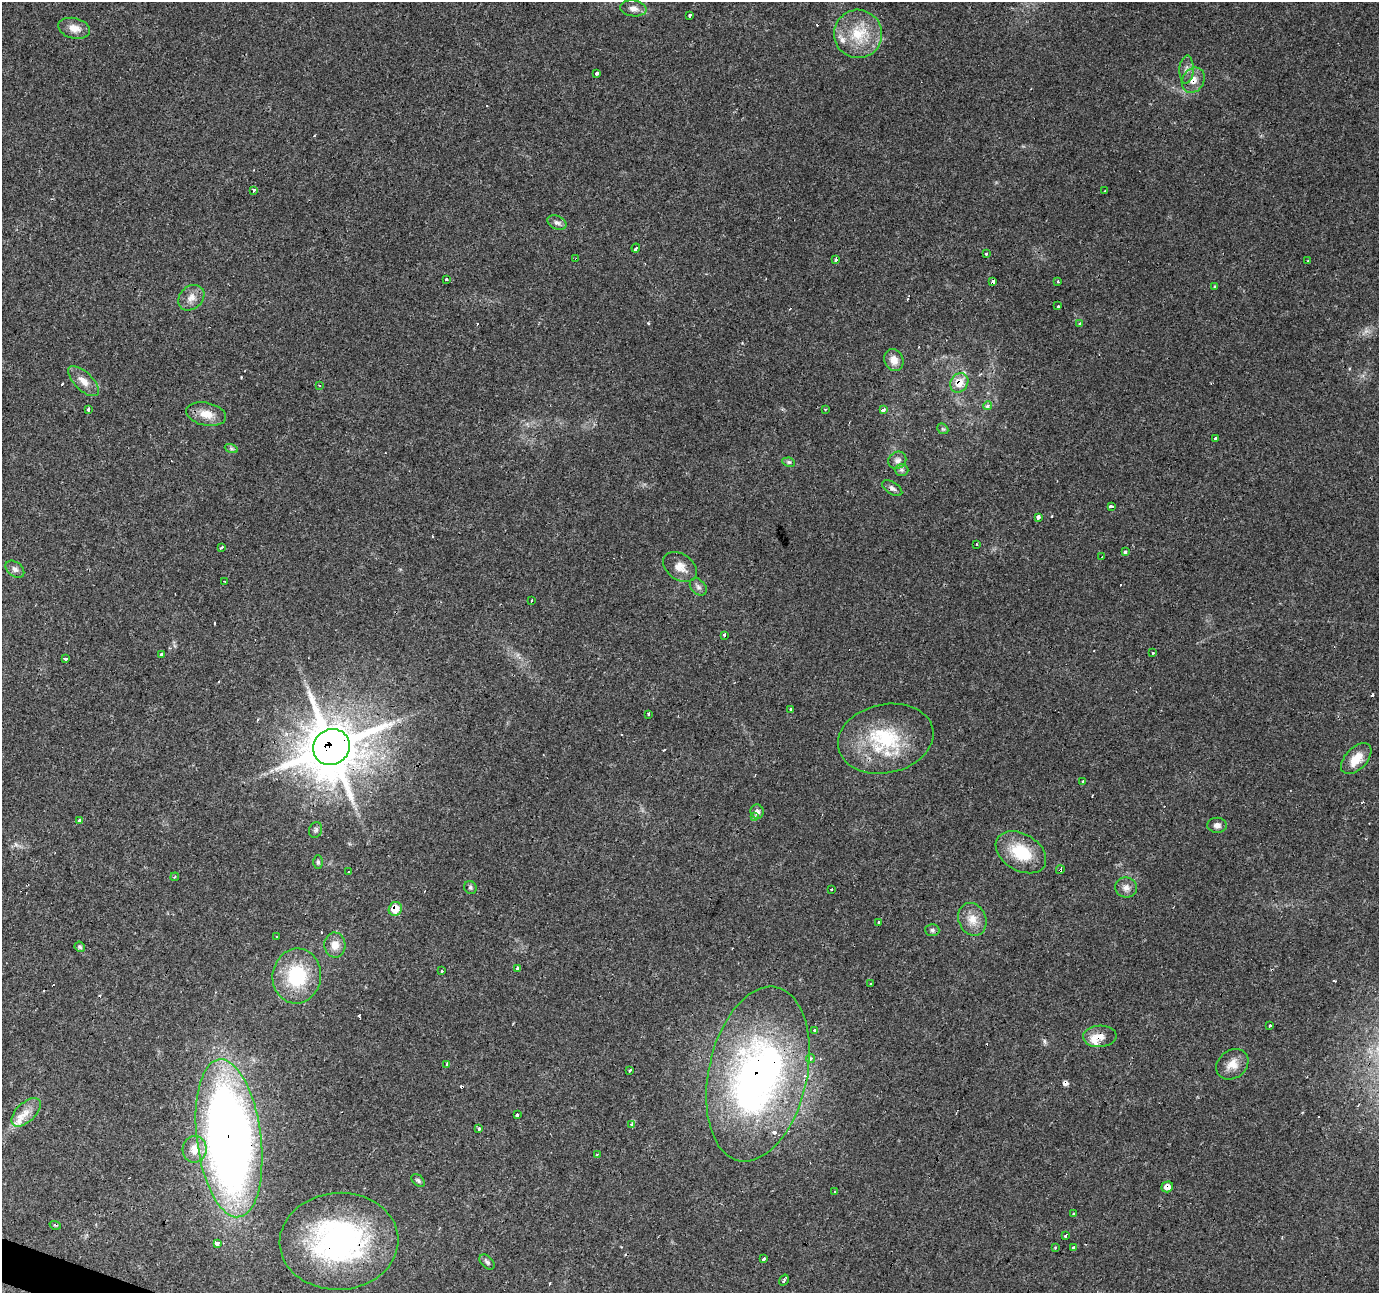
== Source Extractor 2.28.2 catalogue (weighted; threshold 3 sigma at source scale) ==
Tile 7 of 4 x 4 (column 3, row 2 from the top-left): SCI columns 2754-4130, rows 2792-4082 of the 5510 x 5647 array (HDU 1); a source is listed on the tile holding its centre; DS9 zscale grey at full resolution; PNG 1381 x 1295 px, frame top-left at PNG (2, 2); each listed source drawn as its Kron ellipse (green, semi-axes under 4 px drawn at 4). Shown black and unused: <1% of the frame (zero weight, under 3 of 4 exposures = <1% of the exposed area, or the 3 px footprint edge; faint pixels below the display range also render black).
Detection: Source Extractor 2.28.2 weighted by HDU 2 'WHT'; one run over the whole footprint, this tile lists its part. Background 0.0565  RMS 0.0043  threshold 0.0191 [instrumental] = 3 sigma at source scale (4.5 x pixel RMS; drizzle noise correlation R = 1.50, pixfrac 1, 0.0396/0.0396 arcsec/px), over >= 5 px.
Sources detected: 151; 1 too faint to see at this stretch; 1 inside a brighter object's white glare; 29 cosmic-ray / hot-pixel residue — neither listed nor drawn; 9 inside a brighter listed object's ellipse — not listed separately; the other 111 listed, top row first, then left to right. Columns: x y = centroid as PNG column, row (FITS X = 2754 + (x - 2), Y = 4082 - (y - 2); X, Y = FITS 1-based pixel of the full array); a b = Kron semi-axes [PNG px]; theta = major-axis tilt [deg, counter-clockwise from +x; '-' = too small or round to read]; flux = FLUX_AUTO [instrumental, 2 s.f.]
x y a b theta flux
633 8 13 8 -7 2.6
690 15 3 3 - 4.5
74 28 16 10 -12 4.1
858 34 24 24 - 16
1187 70 14 7 87 2.2
597 73 3 3 - 3
1193 80 13 10 61 3.9
254 190 4 3 - 2.1
1105 191 3 3 - 0.61
557 223 10 6 -24 1.6
636 248 4 3 - 5.8
986 254 3 3 - 1.3
576 259 3 3 - 0.42
836 260 3 3 - 2.3
1308 261 3 2 - 0.6
446 280 3 3 - 1.4
1058 281 3 2 - 0.67
993 282 4 3 - 2.1
1215 286 3 3 - 0.96
191 298 14 11 41 3.6
1058 306 3 3 - 1.9
1079 324 4 3 - 0.75
894 360 11 9 -68 3.8
83 381 19 9 -44 4.3
959 383 10 8 57 6
319 385 4 2 - 0.34
988 405 4 4 - 1.9
88 409 3 3 - 2.6
825 409 3 2 - 0.39
883 409 3 3 - 20
206 414 20 11 -12 5.7
943 429 6 4 -41 0.61
1216 439 4 3 - 2.8
231 448 7 4 -19 0.71
897 460 9 8 - 1.9
789 462 6 4 -8 0.73
902 470 7 6 - 1
892 488 11 6 -32 1.4
1111 506 4 3 - 1.6
1038 517 4 3 - 7.3
976 544 3 2 - 0.37
222 547 3 3 - 1.5
1125 552 3 3 - 3.6
1102 557 3 3 - 4.1
680 567 19 13 -35 4.6
15 569 10 7 -38 1.8
225 581 3 2 - 0.43
698 587 10 7 -45 1.5
531 601 4 3 - 0.78
724 635 4 3 - 2.4
1153 653 3 3 - 0.87
162 654 3 3 - 8.1
65 659 3 3 - 1.8
791 709 3 3 - 0.99
648 714 3 3 - 2.9
886 739 48 34 12 33
331 747 19 17 38 2000
1356 759 19 11 45 6.6
1082 782 3 3 - 0.54
757 812 7 6 - 1.6
755 817 3 3 - 2.9
79 821 4 3 - 2
1217 825 10 7 -1 1.8
316 830 8 6 68 0.97
1021 852 27 18 -31 16
318 862 7 4 -90 0.73
1060 870 4 3 - 3.3
349 872 3 3 - 1.6
175 877 4 3 - 0.57
470 887 7 6 - 0.88
1126 888 11 10 - 2.6
831 889 3 2 - 0.48
395 909 7 6 - 7.6
972 919 17 13 -67 5.5
879 922 3 3 - 1.1
932 930 7 6 - 0.94
277 937 3 3 - 1.2
335 945 12 10 -87 4.2
80 947 5 4 - 0.74
518 968 3 3 - 5.2
442 971 3 3 - 0.66
297 976 27 24 84 27
871 984 3 2 - 0.51
1270 1026 3 3 - 1.4
815 1030 3 3 - 1.3
1100 1036 17 10 3 4.4
810 1058 4 4 - 1.7
447 1064 3 2 - 0.9
1232 1064 17 14 38 4.9
630 1071 3 3 - 1.7
758 1074 89 49 78 190
26 1112 18 9 43 4.4
517 1115 3 3 - 5.4
632 1124 3 3 - 8.4
479 1129 4 3 - 1
229 1138 79 32 -83 420
195 1149 13 12 - 5.8
597 1154 3 3 - 0.85
418 1180 8 5 -38 0.85
1167 1187 6 5 - 2.7
834 1192 3 3 - 0.71
1074 1214 3 3 - 0.94
55 1225 6 3 -17 0.5
1066 1235 4 3 - 3.7
339 1241 59 48 3 96
218 1243 4 3 - 4.3
1055 1247 3 3 - 1.1
1073 1248 4 3 - 3
764 1259 4 3 - 6.4
487 1262 9 5 -45 1.1
784 1280 6 3 56 1.2
Overlapping masked pixels (flux is a lower limit): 14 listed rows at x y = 1193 80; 576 259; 993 282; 959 383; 1216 439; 331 747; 755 817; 1060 870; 395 909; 1100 1036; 758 1074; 229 1138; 1167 1187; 339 1241